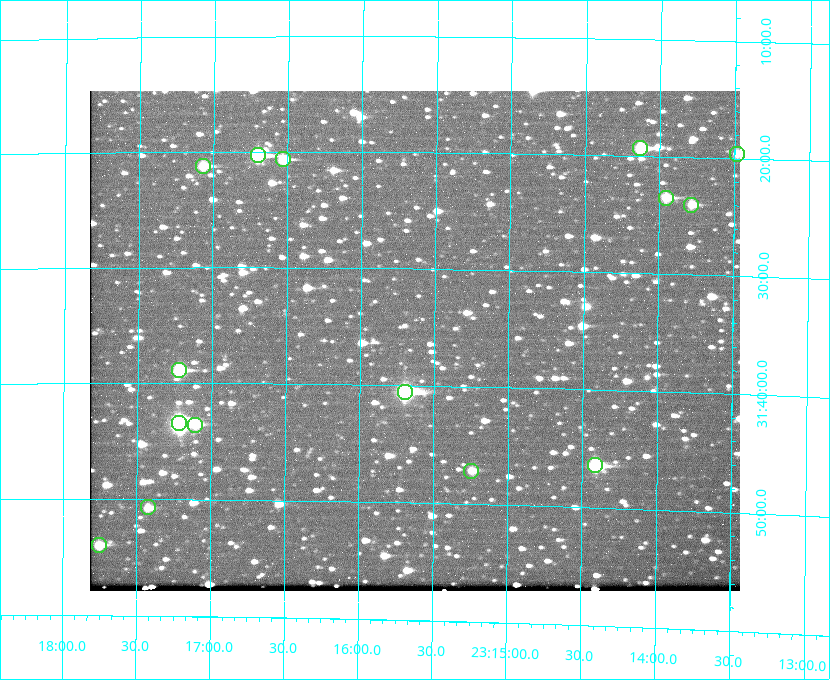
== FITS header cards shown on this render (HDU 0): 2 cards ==
NAXIS1  =                  650 / Width of table row in bytes
NAXIS2  =                  500 / Number of rows in table

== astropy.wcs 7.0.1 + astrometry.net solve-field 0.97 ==
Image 650 x 500 px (HDU 0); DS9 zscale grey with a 90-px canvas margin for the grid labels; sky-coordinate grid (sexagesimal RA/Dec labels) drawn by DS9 from the SOLVED WCS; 15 Tycho-2 reference stars matched to detected sources circled (green)
Header WCS: none
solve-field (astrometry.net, Tycho-2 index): SOLVED blind (the file carries no WCS)
Solved WCS: RA---TAN-SIP/DEC--TAN-SIP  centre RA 23:15:38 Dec +31:36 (348.91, +31.60 deg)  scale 5.16 arcsec/px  FOV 55.9' x 42.8'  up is +179 deg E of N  parity flipped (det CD > 0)
(file carries no celestial WCS; the grid is the blind solution)
Tycho-2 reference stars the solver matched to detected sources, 15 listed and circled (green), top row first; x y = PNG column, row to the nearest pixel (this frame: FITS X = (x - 90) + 1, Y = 500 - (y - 91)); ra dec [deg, ICRS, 3 dp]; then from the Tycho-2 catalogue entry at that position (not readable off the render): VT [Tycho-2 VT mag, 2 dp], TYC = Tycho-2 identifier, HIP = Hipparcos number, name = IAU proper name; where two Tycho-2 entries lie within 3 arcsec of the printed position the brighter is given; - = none
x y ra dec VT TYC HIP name
640 148 348.533 +31.321 8.95 2751-241-1 - -
737 154 348.371 +31.327 10.64 2751-1121-1 - -
258 155 349.176 +31.338 8.87 2752-38-1 - -
283 159 349.134 +31.344 10.32 2752-30-1 - -
203 166 349.268 +31.354 10.15 2752-13-1 - -
666 198 348.489 +31.392 10.19 2751-871-1 - -
691 205 348.446 +31.401 10.83 2751-661-1 - -
179 370 349.305 +31.647 9.68 2752-19-1 - -
405 392 348.924 +31.676 7.66 2752-472-1 114838 -
179 423 349.304 +31.724 8.18 2752-1095-1 114975 -
195 425 349.277 +31.726 11.07 2752-324-1 - -
595 465 348.603 +31.774 10.34 2751-877-1 - -
471 471 348.810 +31.787 10.96 2752-75-1 - -
148 507 349.356 +31.845 11.03 2752-240-1 - -
99 545 349.438 +31.899 10.25 2756-491-1 - -